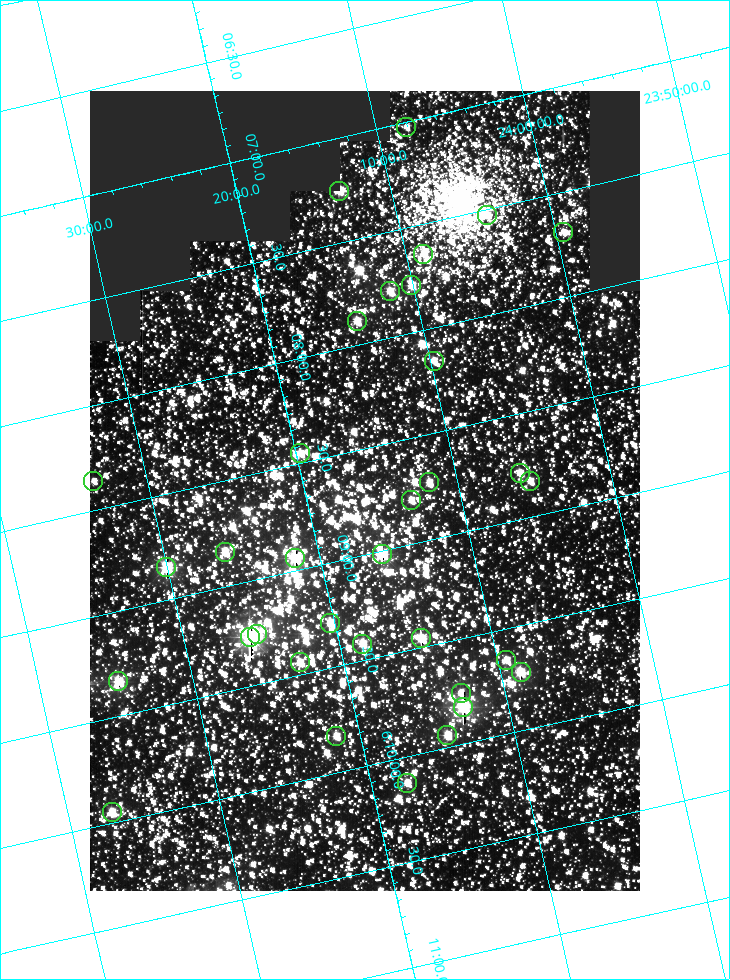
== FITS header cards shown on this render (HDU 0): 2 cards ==
NAXIS1  =                  550
NAXIS2  =                  800

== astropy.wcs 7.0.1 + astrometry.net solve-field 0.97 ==
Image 550 x 800 px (HDU 0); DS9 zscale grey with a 90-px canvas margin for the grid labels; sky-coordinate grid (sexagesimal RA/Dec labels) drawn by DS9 from the SOLVED WCS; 34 Tycho-2 reference stars matched to detected sources circled (green)
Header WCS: RA---TAN/DEC--TAN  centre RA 06:08:42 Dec +24:16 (92.17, +24.27 deg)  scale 3.98 arcsec/px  FOV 36.4' x 53.0'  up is -103 deg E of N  parity normal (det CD < 0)
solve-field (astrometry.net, Tycho-2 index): VERIFIED the header's WCS against the Tycho-2 star catalogue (verified at 3 index scales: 19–34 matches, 0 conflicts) and refined it, rather than solving blind
Solved WCS: RA---TAN-SIP/DEC--TAN-SIP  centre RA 06:08:42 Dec +24:16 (92.17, +24.27 deg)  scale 3.97 arcsec/px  FOV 36.4' x 53.0'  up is -103 deg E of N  parity normal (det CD < 0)
The solver's refit moves the header's centre by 0.31 arcsec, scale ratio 0.9998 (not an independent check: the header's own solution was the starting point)
Tycho-2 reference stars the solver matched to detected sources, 34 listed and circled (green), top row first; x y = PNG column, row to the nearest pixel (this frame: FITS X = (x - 90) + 1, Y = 800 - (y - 91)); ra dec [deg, ICRS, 3 dp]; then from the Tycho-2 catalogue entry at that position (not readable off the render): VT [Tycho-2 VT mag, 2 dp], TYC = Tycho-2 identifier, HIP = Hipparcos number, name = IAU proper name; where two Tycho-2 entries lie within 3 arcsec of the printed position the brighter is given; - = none
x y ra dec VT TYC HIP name
406 127 91.756 +24.135 11.55 1864-383-1 - -
339 191 91.813 +24.222 9.50 1864-951-1 - -
487 215 91.882 +24.069 10.67 1864-1197-1 - -
563 232 91.922 +23.991 11.04 1864-773-1 - -
423 254 91.910 +24.147 9.81 1864-677-1 - -
411 285 91.945 +24.168 9.83 1864-545-1 - -
390 291 91.946 +24.193 9.49 1864-879-1 - -
357 321 91.972 +24.235 9.87 1864-607-1 - -
434 361 92.040 +24.163 9.97 1864-387-1 - -
300 453 92.113 +24.329 10.09 1877-692-1 - -
520 473 92.195 +24.097 9.91 1877-1306-1 - -
93 481 92.090 +24.558 11.22 1868-1493-1 - -
530 481 92.208 +24.088 10.02 1877-898-1 - -
429 482 92.182 +24.197 9.90 1877-42-1 - -
411 500 92.198 +24.221 10.14 1877-234-1 - -
225 552 92.210 +24.434 9.33 1881-345-1 - -
382 554 92.254 +24.266 8.73 1877-224-1 - -
295 558 92.236 +24.360 8.19 1877-300-1 29148 -
166 567 92.212 +24.501 8.67 1881-93-1 - -
330 623 92.321 +24.338 9.42 1877-884-1 - -
257 634 92.315 +24.419 9.14 1881-15-1 - -
250 637 92.316 +24.428 7.55 1881-1595-1 - -
421 638 92.364 +24.244 8.80 1877-1589-1 - -
362 644 92.355 +24.308 9.21 1877-702-1 - -
506 660 92.412 +24.157 10.23 1877-766-1 - -
300 662 92.360 +24.380 9.69 1881-496-1 - -
521 672 92.431 +24.145 8.75 1877-16-1 - -
118 681 92.334 +24.580 8.60 1881-81-1 - -
461 693 92.439 +24.215 10.07 1877-154-1 - -
463 707 92.456 +24.215 7.57 1877-1484-1 - -
447 735 92.485 +24.239 9.49 1877-1276-1 - -
336 736 92.457 +24.359 9.75 1877-1432-1 - -
407 783 92.531 +24.294 10.40 1877-334-1 - -
112 812 92.487 +24.619 9.38 1881-1542-1 - -